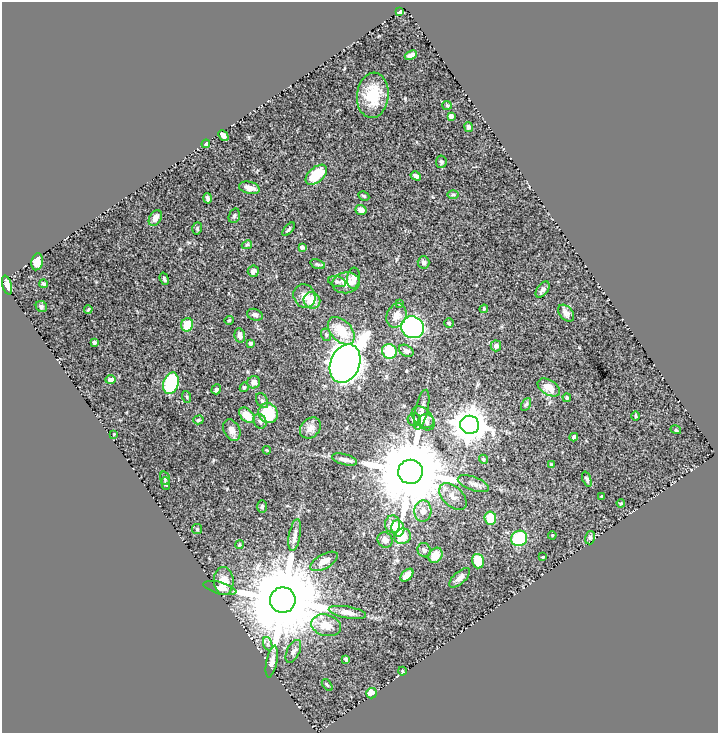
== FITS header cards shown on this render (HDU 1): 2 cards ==
NAXIS1  =                  716
NAXIS2  =                  731

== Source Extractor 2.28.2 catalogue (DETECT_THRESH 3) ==
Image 716 x 731 px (HDU 1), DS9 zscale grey, 1 PNG px = 1 image px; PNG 720 x 735 px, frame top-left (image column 1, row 731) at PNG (2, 2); each listed source drawn as its Kron ellipse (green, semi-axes under 4 px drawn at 4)
Background 0.487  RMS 0.019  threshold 0.0584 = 3 sigma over >= 5 px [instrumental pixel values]
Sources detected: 124; all 124 listed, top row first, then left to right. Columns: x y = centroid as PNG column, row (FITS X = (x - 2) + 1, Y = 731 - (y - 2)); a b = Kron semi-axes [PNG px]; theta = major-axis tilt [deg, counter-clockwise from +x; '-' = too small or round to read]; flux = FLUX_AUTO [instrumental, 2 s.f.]
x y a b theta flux
400 11 4 4 - 27
411 55 6 4 23 5.6
373 95 23 16 84 41
447 105 5 4 - 1.5
451 116 4 4 - 3.9
468 127 5 4 - 3.6
223 135 6 4 -44 5
206 144 4 3 - 2.2
441 162 6 5 - 2.4
316 175 13 7 40 43
416 176 5 4 - 5
249 188 10 6 -13 11
453 195 6 4 0 1.5
364 196 6 4 -29 1.8
208 198 5 3 - 2.5
361 210 5 5 - 8.1
234 216 7 5 71 2.7
155 218 8 5 61 6.7
197 228 6 4 72 1.8
289 229 8 3 49 2
247 245 5 4 - 1.5
302 247 4 3 - 3.9
37 262 8 5 79 16
423 262 6 6 - 3.5
318 264 7 4 -18 2.1
253 271 5 5 - 4
353 278 10 6 83 8.4
164 279 6 3 -72 2
337 282 9 5 -13 3
346 283 13 10 9 15
43 284 4 4 - 2.4
7 285 10 4 -74 8.2
543 290 9 5 54 4.8
304 296 12 10 -64 10
312 300 8 8 - 21
400 304 4 3 - 0.96
41 306 6 5 - 2.4
88 309 4 3 - 1.4
484 309 4 3 - 1.2
566 313 10 6 -48 6.1
255 315 8 5 -20 3.8
396 316 12 9 66 11
229 320 5 3 - 1
449 323 4 4 - 1.8
187 325 7 6 - 24
412 327 11 10 - 180
341 331 16 10 -47 34
240 335 7 5 -78 5.6
326 335 6 5 - 2.3
94 342 4 3 - 3.6
251 343 4 3 - 2.5
496 346 5 5 - 4.1
389 351 7 7 - 56
406 351 8 5 -31 3.6
345 364 20 14 67 1300
111 380 5 4 - 3.5
254 382 6 6 - 6.3
171 383 11 7 73 82
244 387 5 4 - 2.1
549 387 12 7 -32 16
216 389 5 4 - 2.3
187 397 6 3 -71 1.4
567 398 4 4 - 2.1
262 401 8 5 -62 3.1
526 404 7 4 61 2.3
422 410 20 6 77 7.6
268 413 10 9 - 53
247 415 9 6 -45 20
636 416 5 3 - 1.3
423 417 13 8 -44 11
198 420 5 4 - 1.9
414 420 6 6 - 4.4
260 421 7 6 - 3.5
427 422 8 7 - 6.2
470 425 9 9 - 2400
310 428 12 9 48 7.9
232 430 11 8 -60 7.4
676 430 5 3 - 1.2
114 434 2 2 - 0.82
574 437 4 4 - 2.9
267 450 4 3 - 1.1
344 459 13 5 -16 5.2
483 459 5 4 - 2.2
551 465 4 3 - 1.5
410 472 12 12 - 20000
165 478 7 4 -73 2.5
587 479 8 4 -70 2.8
166 483 6 4 -85 2.2
473 484 16 6 -20 6.4
453 496 16 10 -43 11
602 496 3 3 - 1.3
621 503 4 3 - 1.1
262 506 6 4 90 2.6
423 511 11 8 86 10
490 518 6 6 - 28
393 524 9 7 -88 13
398 528 8 6 -80 21
197 529 5 5 - 1.9
295 535 16 5 80 7
552 535 4 3 - 1.1
403 536 8 7 - 26
519 538 8 7 - 61
590 538 7 5 74 2.2
385 540 8 7 - 5.4
239 545 4 3 - 1.3
424 550 7 6 - 4
435 555 8 6 54 15
543 557 2 2 - 0.89
324 561 15 7 29 12
478 561 7 6 - 22
407 575 8 5 45 10
460 578 13 6 42 6.9
224 581 14 10 -88 18
220 588 17 6 -14 5.6
283 600 13 12 - 23000
347 612 19 5 -10 7.7
326 625 15 10 -16 20
268 644 7 4 -71 2.7
293 651 12 6 64 5.5
346 659 4 3 - 2.8
272 661 16 5 78 6.6
402 671 4 3 - 1.2
327 685 7 3 -52 1.6
371 693 5 5 - 13